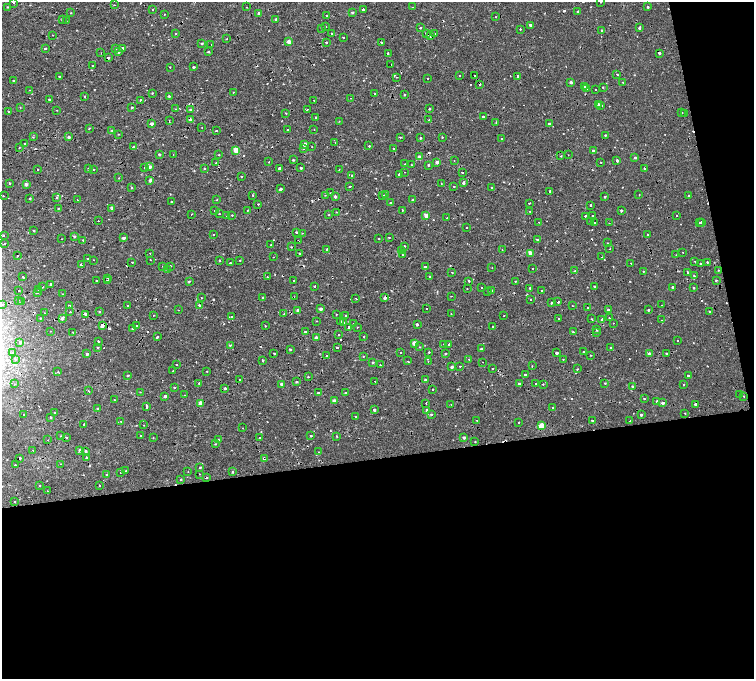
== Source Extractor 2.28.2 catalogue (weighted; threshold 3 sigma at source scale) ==
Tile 16 of 4 x 4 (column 4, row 4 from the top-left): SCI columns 4584-6086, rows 198-1551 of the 6160 x 5854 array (HDU 1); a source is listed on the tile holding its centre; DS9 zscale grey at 2 x 2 block average (1 PNG px = mean of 2 x 2 image px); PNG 756 x 681 px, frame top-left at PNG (2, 2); each listed source drawn as its Kron ellipse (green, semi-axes under 4 px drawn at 4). Shown black and unused: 37% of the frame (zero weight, under 2 of 4 exposures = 6% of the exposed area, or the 3 px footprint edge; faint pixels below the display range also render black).
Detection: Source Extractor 2.28.2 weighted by HDU 2 'WHT'; one run over the whole footprint, this tile lists its part. Background 0.00157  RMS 0.0035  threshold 0.0158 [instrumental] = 3 sigma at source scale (4.5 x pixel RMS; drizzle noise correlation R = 1.50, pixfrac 1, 0.0396/0.0396 arcsec/px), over >= 5 px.
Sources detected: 577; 61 cosmic-ray / hot-pixel residue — neither listed nor drawn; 1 coinciding with a brighter row at this scale — not listed separately; of the other 515, all 500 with FLUX_AUTO >= 0.328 (the completeness limit of this list) listed and drawn (15 fainter detections not listed), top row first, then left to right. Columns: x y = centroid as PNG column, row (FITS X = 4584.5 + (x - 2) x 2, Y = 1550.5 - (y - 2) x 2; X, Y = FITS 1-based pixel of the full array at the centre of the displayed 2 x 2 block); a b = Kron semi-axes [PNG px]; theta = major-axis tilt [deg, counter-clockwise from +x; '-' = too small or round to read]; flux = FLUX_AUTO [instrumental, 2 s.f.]
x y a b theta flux
13 2 2 2 - 2.3
600 2 2 2 - 0.69
114 5 2 2 - 0.41
7 7 2 2 - 0.71
247 7 2 2 - 1
412 7 2 2 - 0.4
648 7 2 2 - 1.2
363 9 2 2 - 3.7
153 10 2 2 - 1.9
352 12 2 2 - 1.5
578 12 2 2 - 1.6
70 13 2 2 - 0.71
259 13 2 2 - 2.1
164 14 2 2 - 0.62
327 15 2 2 - 2.3
496 17 2 2 - 0.47
62 19 2 2 - 0.72
276 20 3 2 - 1.4
66 21 2 2 - 0.45
530 25 3 2 - 1.6
326 26 2 2 - 0.58
420 28 2 2 - 1.1
639 28 2 2 - 3.9
321 29 2 2 - 0.39
520 29 2 2 - 2
601 30 2 2 - 0.65
426 33 2 2 - 4
435 33 2 2 - 3
176 34 2 2 - 1.8
332 34 2 2 - 1.4
52 35 2 2 - 0.46
430 36 3 2 - 7.2
344 37 2 2 - 2.4
227 39 2 2 - 0.41
289 42 2 2 - 8.9
326 42 2 2 - 2.6
202 43 3 2 - 0.66
381 43 2 2 - 2.8
211 44 2 2 - 0.4
46 48 2 2 - 3.7
116 48 3 3 - 1.2
122 48 3 2 - 1.7
118 52 3 2 - 2.5
209 52 2 2 - 4.7
101 53 2 2 - 1.6
388 53 2 2 - 1.1
659 53 2 2 - 2.1
108 58 2 2 - 4.1
391 65 2 2 - 0.34
93 66 2 2 - 1.4
193 67 2 2 - 1.1
170 68 2 2 - 1.2
617 74 2 2 - 2.2
474 75 2 2 - 7.2
59 76 2 2 - 0.56
460 76 2 2 - 3.5
518 76 2 2 - 4.8
397 77 2 2 - 0.62
428 78 2 2 - 0.94
13 80 2 2 - 2.1
571 82 2 2 - 2.1
622 82 2 2 - 1.5
480 84 2 2 - 3
585 87 2 2 - 1.1
603 87 2 2 - 1.4
587 89 2 2 - 0.77
596 89 2 2 - 3.1
29 90 2 2 - 0.92
233 92 2 2 - 0.41
152 93 2 2 - 0.55
375 94 2 2 - 1.5
404 95 2 2 - 0.75
169 96 2 2 - 1.2
85 97 2 2 - 2
350 98 2 2 - 0.33
49 99 2 2 - 0.89
140 100 2 2 - 4.6
314 101 2 2 - 0.38
598 104 2 2 - 1.4
600 106 3 2 - 1.4
20 107 2 2 - 0.41
132 107 2 2 - 0.82
429 108 2 2 - 2.5
176 109 3 2 - 0.41
308 109 3 2 - 6.5
57 110 2 2 - 0.37
190 110 2 2 - 0.86
8 112 2 2 - 2.4
682 112 2 2 - 0.68
286 113 2 2 - 0.9
684 113 2 2 - 0.65
483 116 2 2 - 3.4
316 117 2 2 - 1.5
190 120 3 2 - 6.6
429 120 2 2 - 0.83
169 121 3 2 - 0.36
339 121 2 2 - 0.44
496 123 2 2 - 0.49
152 124 2 2 - 5.6
549 124 3 2 - 1
202 127 2 2 - 0.79
89 128 4 2 - 0.4
314 129 2 2 - 1.2
112 130 2 2 - 0.6
216 130 2 2 - 1.7
288 130 2 2 - 5.9
118 134 3 2 - 0.36
605 135 3 2 - 0.73
33 137 3 2 - 0.47
69 137 2 2 - 1.6
400 137 2 2 - 0.97
442 137 2 2 - 1.1
421 138 2 2 - 3.5
501 139 2 2 - 1.9
335 142 2 2 - 0.63
24 144 3 2 - 1.6
304 144 2 2 - 6.5
369 146 2 2 - 2
19 147 2 2 - 0.59
133 147 2 2 - 2.4
312 147 2 2 - 0.4
304 148 3 2 - 1.2
394 149 2 2 - 0.92
236 150 2 2 - 17
593 150 2 2 - 12
159 154 2 2 - 1
173 155 2 2 - 0.34
219 155 2 2 - 0.44
568 155 2 2 - 0.33
561 156 2 2 - 0.86
419 157 2 2 - 4.9
635 157 2 2 - 1.2
293 160 2 2 - 1.8
617 160 2 2 - 7.2
454 161 2 2 - 0.55
269 162 2 2 - 1.1
437 162 2 2 - 4
601 162 2 2 - 1.3
216 163 2 2 - 1.5
405 164 2 2 - 0.34
412 165 2 2 - 0.61
428 165 2 2 - 0.87
149 167 2 2 - 5.2
88 168 3 2 - 0.76
145 168 2 2 - 0.9
204 168 2 2 - 1.5
279 168 2 2 - 6.6
301 168 2 2 - 1.5
644 168 3 2 - 0.98
37 169 2 2 - 0.73
94 169 2 2 - 0.62
339 170 2 2 - 0.41
405 172 2 2 - 1.6
462 172 2 2 - 3.6
399 174 2 2 - 1.9
352 175 2 2 - 1.3
241 176 2 2 - 0.86
119 178 2 2 - 0.4
150 180 3 3 - 2.1
10 183 2 2 - 1.2
441 183 2 2 - 0.42
463 183 4 2 - 2.7
26 184 2 2 - 2.8
454 186 2 2 - 0.67
349 187 2 2 - 3.6
131 188 2 2 - 0.54
491 188 2 2 - 1.6
281 189 2 2 - 2.4
550 191 2 2 - 1.8
330 193 2 2 - 0.69
253 195 2 2 - 1.1
325 195 2 2 - 0.53
386 195 3 2 - 1
639 195 2 2 - 1.2
688 195 2 2 - 0.46
3 196 2 2 - 0.96
335 196 2 2 - 2.3
383 196 2 2 - 4.5
605 197 2 2 - 2.7
30 198 2 2 - 0.94
57 198 2 2 - 0.51
77 200 2 2 - 3.6
217 200 3 2 - 0.38
412 200 2 2 - 0.41
171 201 2 2 - 1.7
390 203 2 2 - 1
529 203 3 2 - 0.58
258 204 2 2 - 0.85
591 205 2 2 - 8.4
58 208 2 2 - 0.63
112 209 4 3 - 1.1
248 210 2 2 - 0.74
402 210 2 2 - 1.2
621 210 2 2 - 4.3
214 211 2 2 - 1.4
530 211 2 2 - 1.5
336 212 2 2 - 0.5
192 214 2 2 - 1.8
219 214 2 2 - 1.1
232 215 2 2 - 0.79
329 215 2 2 - 0.41
426 215 2 2 - 6.9
592 215 2 2 - 1.5
677 215 2 2 - 0.7
227 216 2 2 - 0.77
585 216 2 2 - 1.6
447 218 2 2 - 1.3
98 221 2 2 - 1.8
539 222 2 2 - 1.6
590 222 2 2 - 0.44
699 222 2 2 - 0.98
701 222 2 2 - 2.9
594 223 2 2 - 0.65
609 223 2 2 - 2.3
466 228 2 2 - 2.8
34 231 2 2 - 1.1
296 232 2 2 - 1.4
302 233 2 2 - 0.41
3 235 2 2 - 2.8
213 235 2 2 - 0.65
648 235 2 2 - 2.6
74 236 3 3 - 1.1
389 237 2 2 - 0.7
124 238 3 2 - 2.4
378 238 2 2 - 1.1
61 239 2 2 - 0.67
537 239 2 2 - 0.9
83 240 2 2 - 0.61
299 240 2 2 - 4.4
608 243 2 2 - 0.36
5 244 2 2 - 0.53
271 245 2 2 - 1
404 246 2 2 - 1.5
291 247 3 2 - 0.48
326 249 3 2 - 0.92
610 249 2 2 - 1.1
502 250 2 2 - 0.38
402 251 2 2 - 1.4
682 252 2 2 - 0.38
150 253 2 2 - 0.5
299 253 2 2 - 0.89
530 253 2 2 - 7.5
17 255 2 2 - 2.1
403 255 2 2 - 3
676 255 2 2 - 0.72
273 257 2 2 - 0.43
602 257 2 2 - 0.44
87 258 2 2 - 1.8
94 260 2 2 - 0.36
150 260 2 2 - 0.97
240 260 2 2 - 0.44
220 261 2 2 - 0.69
695 261 2 2 - 0.5
132 262 2 2 - 0.52
707 262 2 2 - 3.5
230 263 2 2 - 0.41
631 263 2 2 - 1.9
701 264 2 2 - 16
81 265 2 2 - 2.6
163 266 2 2 - 0.41
170 266 2 2 - 0.67
425 267 2 2 - 1.6
492 268 2 2 - 0.79
167 269 2 2 - 0.79
533 269 2 2 - 1.4
718 270 2 2 - 0.41
575 271 2 2 - 0.77
643 271 2 2 - 0.47
452 272 2 2 - 0.61
688 272 2 2 - 3.9
22 276 2 2 - 2
429 276 2 2 - 1
694 276 4 2 - 0.77
267 277 2 2 - 0.37
108 278 2 2 - 3.1
97 280 2 2 - 1.2
107 280 2 2 - 0.68
294 280 2 2 - 6.9
716 280 2 2 - 0.95
189 281 3 2 - 0.95
469 281 2 2 - 2.2
515 281 2 2 - 0.46
50 284 2 2 - 3.2
315 286 2 2 - 3.7
595 286 2 2 - 1.9
43 287 2 2 - 1.5
482 287 2 2 - 0.65
672 287 2 2 - 52
467 288 2 2 - 0.54
530 288 2 2 - 1.1
693 288 2 2 - 0.7
39 289 2 2 - 0.68
19 290 2 2 - 6.6
492 290 2 2 - 1.2
488 291 2 2 - 0.59
542 291 2 2 - 0.6
37 292 2 2 - 2.5
63 294 2 2 - 0.62
451 296 2 2 - 0.89
294 297 3 2 - 0.5
201 298 2 2 - 0.73
263 298 2 2 - 1.3
385 298 3 2 - 2.8
356 299 2 2 - 1.9
530 299 2 2 - 0.55
18 301 2 2 - 3.9
22 301 2 2 - 2.7
558 302 2 2 - 2.1
552 303 2 2 - 1.2
2 304 2 2 - 0.54
199 305 2 2 - 1.3
662 305 2 2 - 1
69 306 2 2 - 1.6
127 306 2 2 - 2.4
573 306 2 2 - 0.58
587 308 2 2 - 3.1
321 309 2 2 - 3.2
427 309 2 2 - 0.69
178 310 2 2 - 1.6
298 310 2 2 - 3.2
608 310 2 2 - 1.1
648 310 2 2 - 1.1
70 312 2 2 - 1.3
99 312 3 2 - 0.63
710 312 2 2 - 0.67
44 313 2 2 - 0.34
86 314 3 2 - 7.1
284 314 3 2 - 0.52
336 314 2 2 - 0.41
451 314 2 2 - 0.35
154 315 2 2 - 0.6
504 315 2 2 - 1.2
346 316 2 2 - 0.92
231 317 2 2 - 1.2
41 318 2 2 - 3.4
62 318 3 2 - 3.1
609 318 2 2 - 1.8
559 319 2 2 - 2.2
592 319 2 2 - 0.9
602 320 3 3 - 2.1
662 320 2 2 - 0.48
316 321 3 2 - 0.41
341 321 2 2 - 0.79
344 322 2 2 - 2.1
613 323 2 2 - 0.39
353 324 2 2 - 0.62
102 325 3 2 - 6.4
136 325 2 2 - 2.5
417 325 2 2 - 31
265 326 2 2 - 0.71
493 326 2 2 - 1.1
349 327 2 2 - 2
357 327 2 2 - 0.54
132 329 2 2 - 0.82
597 330 3 2 - 0.6
50 331 2 2 - 0.88
73 332 2 2 - 0.42
305 332 2 2 - 1.3
573 332 2 2 - 2
597 332 2 2 - 0.38
339 335 2 2 - 1.3
364 336 2 2 - 0.56
157 337 2 2 - 1.5
316 338 2 2 - 4.5
98 341 2 2 - 0.93
677 341 2 2 - 0.84
20 342 2 2 - 6.9
414 343 2 2 - 9
444 344 2 2 - 0.56
230 345 3 2 - 1.2
449 345 3 2 - 0.96
420 347 2 2 - 0.4
611 347 2 2 - 0.56
98 348 2 2 - 1.8
337 348 2 2 - 2.1
290 349 2 2 - 1
481 349 2 2 - 1.8
429 352 2 2 - 1.6
584 352 2 2 - 1.1
13 353 2 2 - 0.81
274 353 2 2 - 2.1
401 353 2 2 - 1.1
557 353 2 2 - 18
649 353 2 2 - 2.6
666 353 2 2 - 1.5
87 354 2 2 - 1.6
445 354 2 2 - 0.83
326 355 2 2 - 0.36
591 355 2 2 - 0.4
363 356 2 2 - 0.39
15 359 3 2 - 0.52
469 359 2 2 - 0.69
563 359 2 2 - 0.35
263 360 2 2 - 3.3
408 361 2 2 - 2.1
428 361 2 2 - 0.79
373 362 3 2 - 0.88
482 362 2 2 - 2.8
177 365 2 2 - 1.2
380 365 2 2 - 0.71
460 366 2 2 - 1.7
532 366 2 2 - 0.37
452 367 2 2 - 2.1
492 368 2 2 - 1.8
577 369 2 2 - 1.1
173 371 2 2 - 0.91
207 371 2 2 - 0.38
58 372 2 2 - 1.4
525 375 2 2 - 5
128 376 3 2 - 0.98
688 376 2 2 - 4
308 377 2 2 - 0.52
239 380 2 2 - 2.4
425 380 3 2 - 2.1
375 381 2 2 - 3.1
296 382 2 2 - 1.1
199 383 2 2 - 1.6
605 383 2 2 - 0.64
15 384 3 2 - 0.66
282 384 2 2 - 3.4
519 384 2 2 - 2.1
536 384 2 2 - 1.6
543 384 2 2 - 1.9
684 384 2 2 - 0.56
632 386 2 2 - 0.8
174 388 2 2 - 0.6
225 388 2 2 - 1.5
432 389 2 2 - 2.5
88 391 2 2 - 0.58
140 392 2 2 - 0.35
319 393 3 2 - 3.6
345 393 2 2 - 1.4
740 394 2 2 - 1.1
185 395 2 2 - 0.37
165 396 2 2 - 2.5
744 396 2 2 - 1.1
644 398 2 2 - 0.86
114 400 2 2 - 0.93
334 401 2 2 - 7.1
657 401 2 2 - 2.7
200 403 4 2 - 5.8
426 403 2 2 - 0.42
663 403 2 2 - 4.4
695 404 3 2 - 3
451 405 2 2 - 0.55
147 406 2 2 - 11
553 408 2 2 - 8
98 409 3 2 - 0.73
374 410 2 2 - 31
427 410 2 2 - 2.2
54 413 2 2 - 3.6
685 413 2 2 - 0.41
24 414 2 2 - 2
431 414 3 2 - 0.97
641 415 2 2 - 1.3
51 417 2 2 - 3.6
356 417 2 2 - 0.42
477 420 2 2 - 0.36
592 420 3 2 - 5.4
121 421 2 2 - 0.7
630 421 2 2 - 0.95
519 422 2 2 - 1.7
84 424 2 2 - 2.4
144 425 2 2 - 0.87
541 426 3 2 - 16
243 428 2 2 - 0.61
60 436 2 2 - 0.47
140 436 2 2 - 2.6
311 436 2 2 - 0.87
336 436 2 2 - 1.2
66 437 2 2 - 2.2
153 437 3 2 - 0.4
464 437 2 2 - 2.2
259 438 2 2 - 1.5
48 440 2 2 - 1.2
218 440 2 2 - 3.8
475 442 2 2 - 0.43
215 444 2 2 - 0.55
33 450 2 2 - 0.44
80 450 3 2 - 2.8
86 451 2 2 - 4.2
319 452 2 2 - 1.3
20 458 2 2 - 2.8
86 458 2 2 - 4.2
264 458 2 2 - 2
61 464 3 2 - 0.67
15 465 2 2 - 0.69
200 467 2 2 - 0.81
126 471 2 2 - 0.49
120 472 2 2 - 0.43
188 472 2 2 - 0.56
233 472 2 2 - 1.9
199 474 2 2 - 0.43
107 475 2 2 - 0.52
207 478 2 2 - 1.4
181 479 2 2 - 12
39 485 2 2 - 1.6
99 486 2 2 - 2.3
47 491 2 2 - 0.41
14 502 2 2 - 1.3
Overlapping masked pixels (flux is a lower limit): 19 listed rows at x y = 426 33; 430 36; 122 48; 659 53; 480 84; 190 120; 593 150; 383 196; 701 264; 385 298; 22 301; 284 314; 102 325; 20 342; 230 345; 695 404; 319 452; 264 458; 207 478
Isophote crosses this tile's border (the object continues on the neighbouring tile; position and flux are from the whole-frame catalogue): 3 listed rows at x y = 13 2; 600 2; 2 304
Diffuse or blended objects may show on this block-average render without a row.